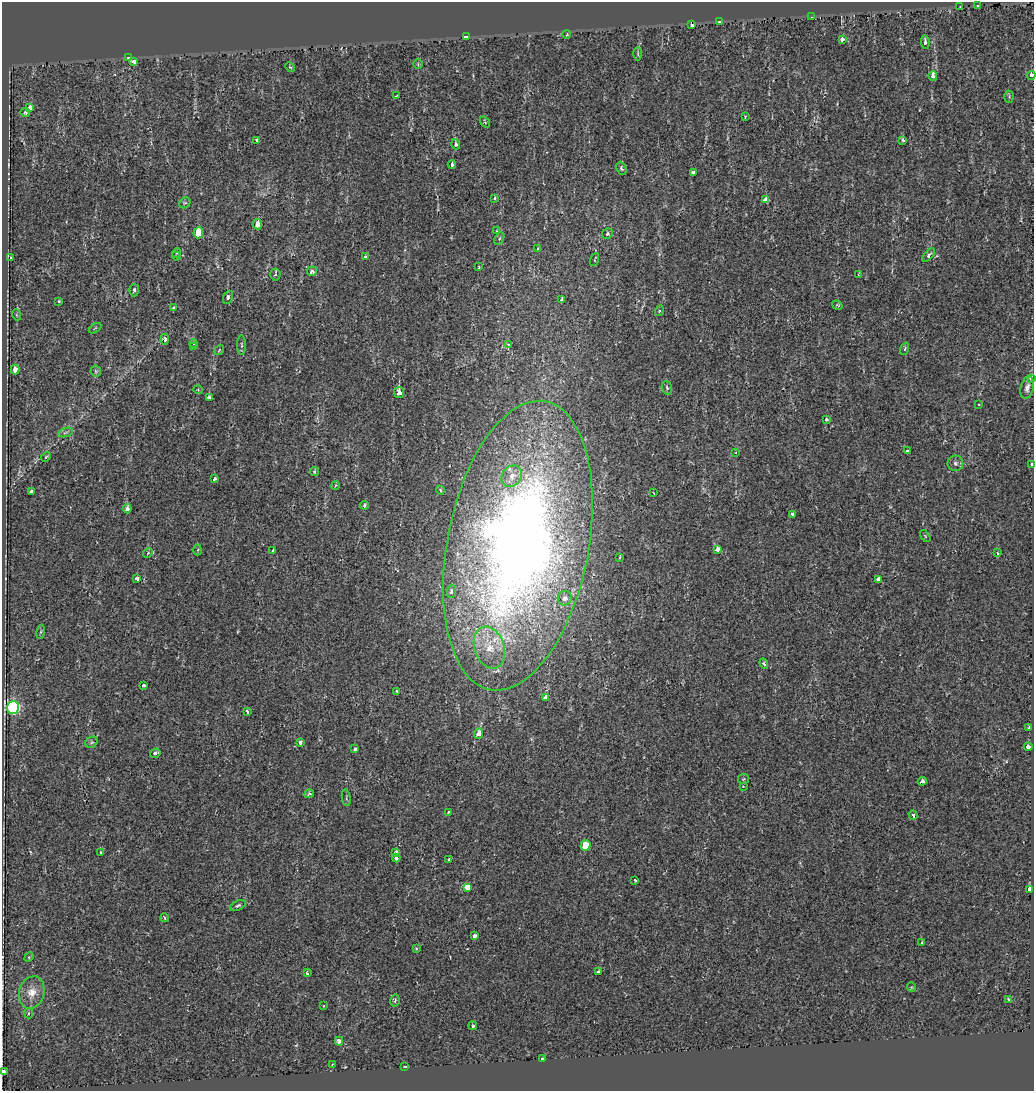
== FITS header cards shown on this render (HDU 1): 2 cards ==
NAXIS1  =                 1032
NAXIS2  =                 1089

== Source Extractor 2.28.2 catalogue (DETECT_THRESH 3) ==
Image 1032 x 1089 px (HDU 1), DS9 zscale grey, 1 PNG px = 1 image px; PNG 1036 x 1093 px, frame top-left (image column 1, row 1089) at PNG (2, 2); each listed source drawn as its Kron ellipse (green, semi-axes under 4 px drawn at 4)
Background -0.00826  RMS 0.0073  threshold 0.0218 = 3 sigma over >= 5 px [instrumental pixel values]
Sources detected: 151; all 151 listed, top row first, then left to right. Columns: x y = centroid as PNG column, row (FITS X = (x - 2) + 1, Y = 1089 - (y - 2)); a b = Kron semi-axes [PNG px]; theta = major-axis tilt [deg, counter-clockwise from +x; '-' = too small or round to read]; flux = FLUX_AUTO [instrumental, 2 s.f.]
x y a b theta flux
960 6 2 2 - 0.34
977 6 3 3 - 1
812 17 3 2 - 0.73
720 22 4 3 - 2.2
692 24 3 3 - 1.7
567 34 4 3 - 0.36
466 37 4 3 - 1.9
842 39 3 3 - 10
925 42 7 4 -84 1.5
638 54 7 3 -90 0.56
128 58 3 3 - 0.99
134 61 4 3 - 8.3
418 64 4 4 - 0.49
290 67 5 3 - 0.49
1031 75 4 3 - 6
933 76 5 3 - 4.9
397 95 3 2 - 0.52
1009 97 6 5 - 0.7
30 108 3 3 - 12
25 113 5 4 - 0.91
745 117 3 3 - 0.38
485 122 6 3 -55 0.53
257 140 4 3 - 0.95
903 140 4 3 - 2.1
456 144 5 4 - 1.4
452 164 4 3 - 12
621 168 7 5 -68 1.1
693 173 4 3 - 4.9
495 198 3 3 - 1.5
765 200 4 4 - 8
185 203 6 5 - 0.67
257 224 5 4 - 3.6
497 231 4 3 - 0.43
198 233 5 5 - 10
607 234 6 5 - 0.93
499 239 6 4 59 0.73
538 249 3 3 - 0.84
176 253 5 3 - 0.43
929 255 8 4 48 1.3
176 256 4 3 - 0.34
365 257 3 3 - 1.2
10 258 3 3 - 1.7
595 259 7 3 70 0.63
479 267 3 3 - 0.54
312 271 5 4 - 1.8
859 274 4 2 - 0.33
275 275 6 5 - 0.86
134 290 6 5 - 0.89
228 297 7 4 67 1.4
562 300 3 3 - 3.7
59 301 3 3 - 0.75
837 305 5 4 - 0.67
174 308 3 3 - 3
659 311 5 3 - 0.44
17 315 5 3 - 0.43
95 328 7 3 33 0.46
165 339 5 4 - 3.2
194 344 4 3 - 0.43
241 345 10 4 90 0.93
508 345 3 3 - 6.6
194 347 3 2 - 0.36
905 349 6 4 72 0.7
219 350 5 3 - 0.41
15 369 5 4 - 2.9
96 371 6 5 - 0.8
1031 378 4 3 - 12
1027 387 11 6 75 2.4
667 388 7 5 -72 0.93
198 390 5 3 - 0.44
399 392 5 5 - 9.3
209 398 4 3 - 4.4
979 405 2 2 - 0.44
826 420 3 3 - 1.6
65 433 8 3 19 0.82
907 451 3 3 - 2.6
736 453 3 3 - 0.57
46 457 5 4 - 0.59
955 463 8 7 - 1.6
1031 464 3 3 - 1.5
314 472 4 3 - 0.86
512 476 11 9 49 4.5
214 479 3 3 - 1.9
335 486 4 3 - 0.48
440 490 4 3 - 0.69
31 492 3 3 - 5.1
654 493 4 2 - 0.31
364 505 4 4 - 1.4
127 509 4 4 - 1.9
792 514 4 3 - 2.6
925 536 7 3 -53 0.55
518 546 147 70 79 600
717 549 4 3 - 4.2
198 550 5 3 - 0.52
273 551 4 3 - 2.1
148 553 5 4 - 0.63
997 553 3 3 - 0.53
620 557 3 2 - 0.76
137 579 4 3 - 2.1
878 579 4 3 - 15
452 591 6 4 87 1.4
565 598 7 7 - 2.4
41 632 7 3 81 0.61
489 647 21 15 -71 13
764 664 5 4 - 1.2
143 685 4 3 - 1.2
397 691 4 3 - 0.78
546 698 4 3 - 8.2
13 707 6 6 - 76
247 711 4 3 - 0.95
1029 728 3 3 - 0.92
479 733 5 4 - 5.5
92 742 6 5 - 0.77
300 742 4 4 - 1.6
1028 747 4 3 - 18
355 749 4 3 - 1.6
155 753 5 3 - 1.5
743 779 5 4 - 0.59
922 781 4 4 - 2.6
743 786 4 2 - 0.27
309 794 5 3 - 1
346 798 8 2 -80 0.57
448 812 3 3 - 0.56
913 815 5 4 - 1.1
585 845 5 5 - 11
101 852 3 3 - 0.79
396 852 3 3 - 7.6
396 858 4 3 - 3.3
448 860 3 3 - 1.1
635 880 3 3 - 0.65
467 887 4 4 - 45
1030 889 3 3 - 38
238 906 8 4 23 1.2
165 918 4 3 - 0.72
474 936 4 3 - 3.1
921 943 4 3 - 0.86
416 949 4 3 - 0.54
29 957 5 4 - 0.58
598 972 3 3 - 1.2
307 973 4 4 - 0.88
911 987 5 4 - 0.53
32 992 16 12 74 6.4
1009 999 4 3 - 0.63
395 1000 6 4 79 0.95
323 1006 4 2 - 0.35
28 1013 5 4 - 0.77
473 1026 4 4 - 0.73
339 1041 4 3 - 3.3
542 1059 3 3 - 0.99
332 1065 3 2 - 0.35
405 1067 3 3 - 2
3 1072 3 3 - 7.6
At the frame edge (FLAGS 8, measured only in part): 4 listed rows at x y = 1031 75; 1031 378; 1031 464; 3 1072